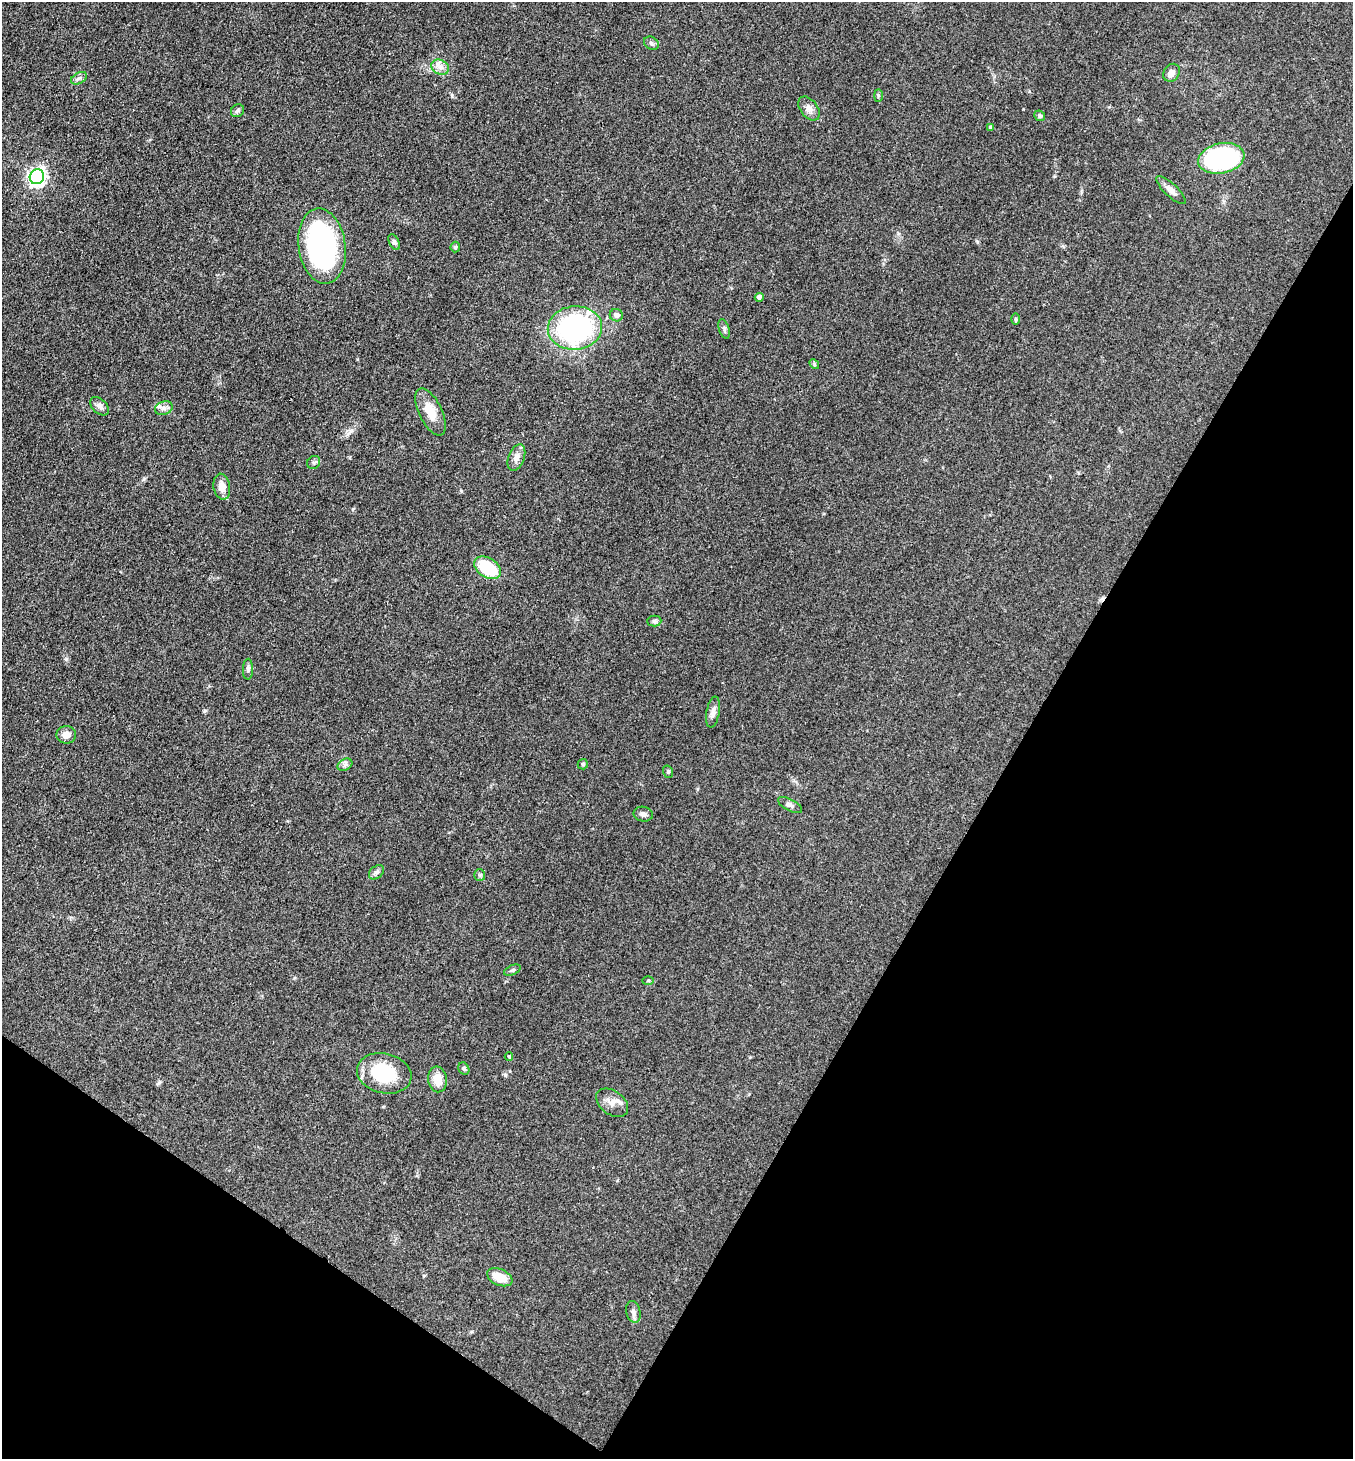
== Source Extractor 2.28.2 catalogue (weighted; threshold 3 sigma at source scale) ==
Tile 15 of 4 x 4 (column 3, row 4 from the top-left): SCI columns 2989-4339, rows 3-1459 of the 5839 x 5832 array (HDU 1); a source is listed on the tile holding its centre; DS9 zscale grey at full resolution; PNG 1355 x 1461 px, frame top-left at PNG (2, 2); each listed source drawn as its Kron ellipse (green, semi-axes under 4 px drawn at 4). Shown black and unused: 31% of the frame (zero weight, under 3 of 4 exposures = <1% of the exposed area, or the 3 px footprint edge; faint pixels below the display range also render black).
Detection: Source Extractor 2.28.2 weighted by HDU 2 'WHT'; one run over the whole footprint, this tile lists its part. Background 0.0829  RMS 0.0057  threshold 0.0257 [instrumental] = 3 sigma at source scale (4.5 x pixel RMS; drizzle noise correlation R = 1.50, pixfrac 1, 0.05/0.05 arcsec/px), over >= 5 px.
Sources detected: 50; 2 inside a brighter listed object's ellipse — not listed separately; the other 48 listed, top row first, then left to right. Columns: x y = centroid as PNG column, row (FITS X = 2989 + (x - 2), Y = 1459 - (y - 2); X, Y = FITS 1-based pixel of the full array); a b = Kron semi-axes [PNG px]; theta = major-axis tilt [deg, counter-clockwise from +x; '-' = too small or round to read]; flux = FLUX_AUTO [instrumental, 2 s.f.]
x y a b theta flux
651 43 8 6 -34 1.4
440 67 9 7 -29 3
1171 73 9 7 54 3.5
79 78 8 5 29 1.5
878 95 6 3 90 0.76
809 108 13 8 -52 3.4
237 111 7 6 - 1.3
1040 116 5 5 - 1.1
991 127 4 3 - 1.1
1221 158 23 15 12 98
37 177 7 7 - 220
1171 190 19 6 -42 3.7
394 242 8 5 -62 1.3
322 246 38 23 -82 120
455 247 5 5 - 0.84
759 297 4 4 - 1.7
616 315 6 6 - 2.2
1016 319 6 4 89 0.71
575 328 27 22 3 110
724 329 10 5 -73 1.4
814 364 5 4 - 0.67
100 406 11 7 -44 2.6
164 408 9 6 17 2.2
430 412 25 11 -64 9.6
516 458 14 8 68 3.8
314 462 7 6 - 1.2
222 487 13 8 -79 6.1
487 568 14 10 -33 23
654 621 7 5 0 1.1
248 669 10 5 89 1.6
713 712 16 6 79 3
66 735 10 9 - 4.5
583 764 5 5 - 0.85
345 765 8 5 30 1.6
668 772 6 5 - 0.88
790 805 13 6 -27 2
643 814 10 7 -11 2.1
376 872 8 6 40 1.7
480 875 5 5 - 0.9
512 970 9 5 24 1.2
648 981 5 3 - 0.61
509 1057 4 3 - 0.8
464 1069 6 5 - 1.1
384 1073 28 20 -14 28
438 1079 13 9 -82 8
612 1103 18 12 -36 5.4
500 1277 13 8 -24 9.4
633 1312 11 7 -77 2.3
Unlisted compact peaks at least as high as the median listed source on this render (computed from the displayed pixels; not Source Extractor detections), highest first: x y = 505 1075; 66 659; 351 431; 353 509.